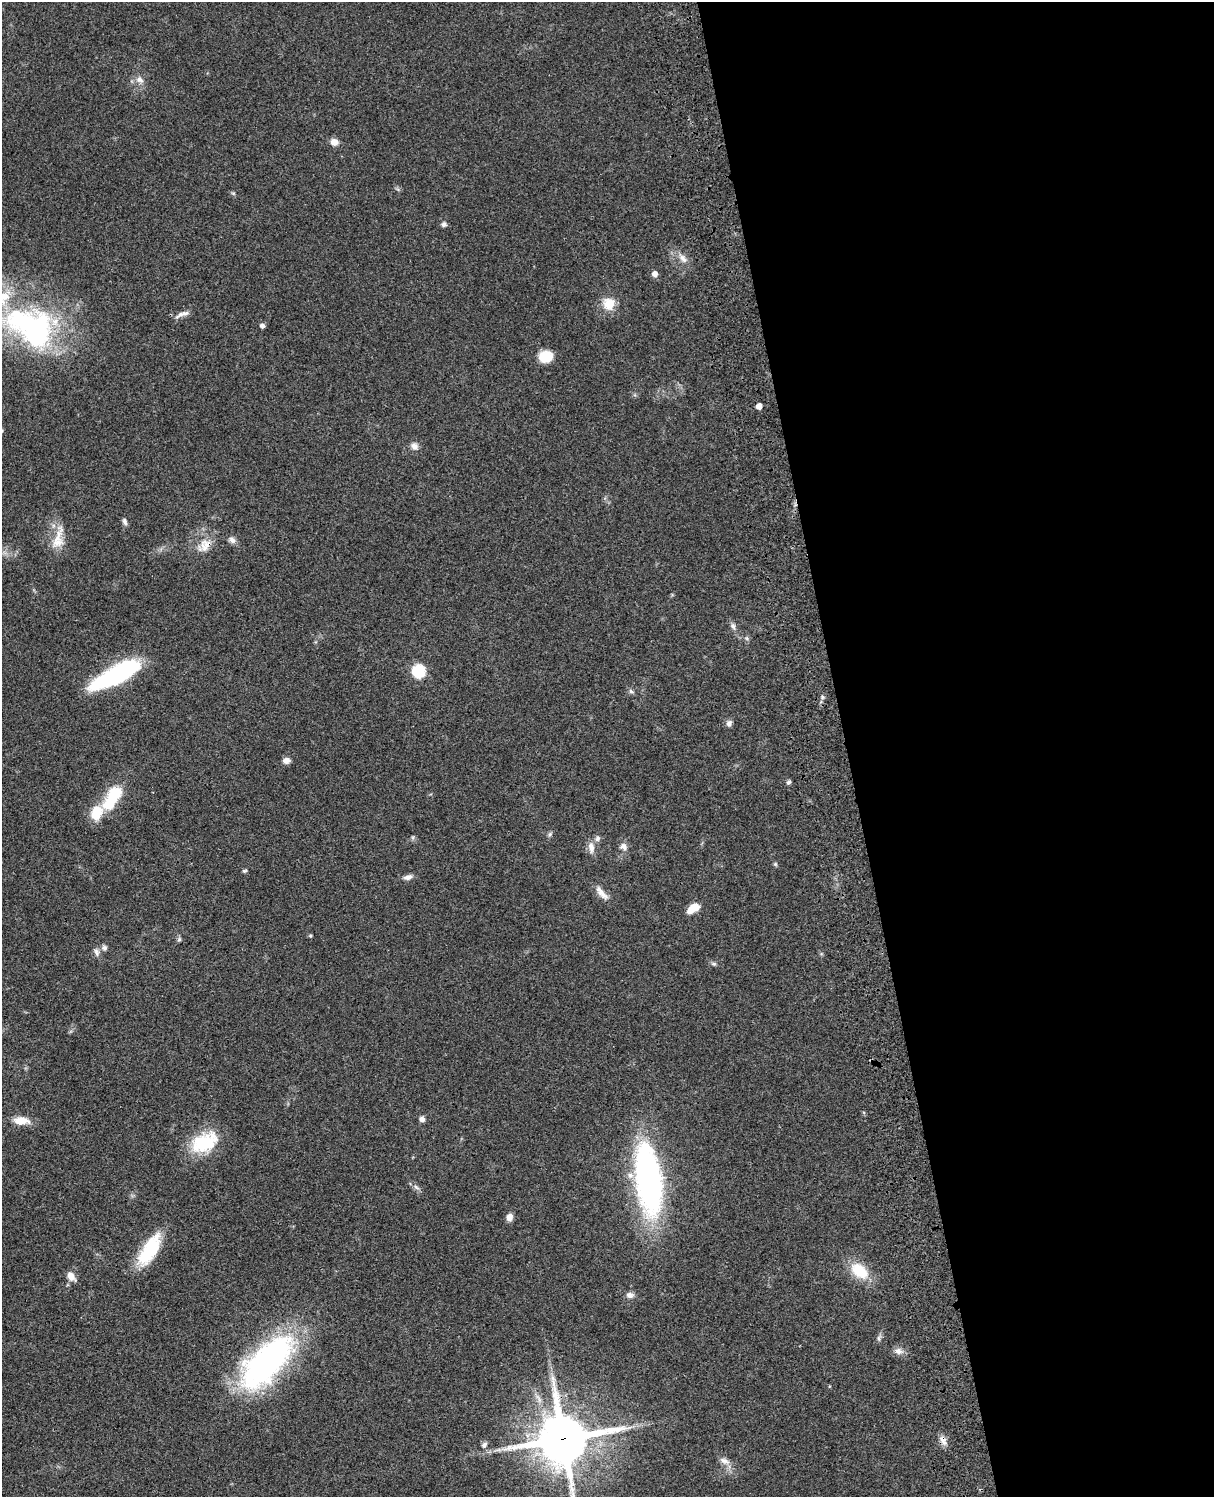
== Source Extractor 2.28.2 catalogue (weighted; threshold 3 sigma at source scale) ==
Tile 8 of 4 x 3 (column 4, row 2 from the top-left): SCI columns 3758-4969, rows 1773-3267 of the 5088 x 4927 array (HDU 1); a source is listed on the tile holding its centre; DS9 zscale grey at full resolution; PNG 1216 x 1499 px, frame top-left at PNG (2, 2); no overlay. Shown black and unused: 30% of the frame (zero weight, under 3 of 4 exposures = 6% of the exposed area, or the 3 px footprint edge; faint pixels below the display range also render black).
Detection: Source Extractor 2.28.2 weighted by HDU 2 'WHT'; one run over the whole footprint, this tile lists its part. Background 0.0795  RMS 0.0058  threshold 0.0262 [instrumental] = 3 sigma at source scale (4.5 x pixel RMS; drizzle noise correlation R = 1.50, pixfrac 1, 0.05/0.05 arcsec/px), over >= 5 px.
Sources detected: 63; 2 inside a brighter object's white glare — not listed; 3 inside a brighter listed object's ellipse — not listed separately; the other 58 listed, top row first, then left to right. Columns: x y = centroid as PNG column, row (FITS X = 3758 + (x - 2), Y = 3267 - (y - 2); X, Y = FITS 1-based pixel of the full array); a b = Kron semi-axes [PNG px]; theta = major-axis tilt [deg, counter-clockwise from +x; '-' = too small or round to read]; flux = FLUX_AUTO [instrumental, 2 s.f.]
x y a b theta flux
139 80 11 8 -25 3.3
334 142 9 7 -16 4.1
233 193 6 4 -18 0.77
444 224 7 6 - 1.5
683 258 15 8 -52 4.2
655 274 6 5 - 3.1
609 304 17 16 - 9.3
182 314 22 6 20 3.3
30 325 79 43 -7 120
262 326 6 5 - 1.7
545 357 16 13 11 9.4
759 406 5 4 - 4.2
414 446 10 9 - 3
125 521 10 6 -69 1.7
58 538 38 13 78 12
232 540 10 8 -46 2.4
204 546 23 15 44 9.2
733 626 8 6 -62 1.8
747 638 6 4 -89 1
419 671 6 6 - 68
116 675 49 14 27 86
631 691 7 5 -31 1.3
822 697 6 5 - 1
729 723 9 7 74 2.1
286 760 9 7 5 2.7
789 782 6 5 - 1.2
112 797 34 15 60 25
550 834 7 4 46 1.1
597 838 9 7 73 1.9
623 846 10 8 -35 2.9
591 847 15 8 -83 4.1
775 864 6 5 - 0.82
244 871 6 4 12 0.86
408 877 11 6 17 2.5
602 893 21 8 -49 5
693 908 13 7 37 8.6
310 935 5 3 - 0.66
179 939 6 5 - 1
104 948 8 8 - 1.8
97 952 11 7 -71 2.2
714 964 8 5 -5 1.2
422 1119 6 5 - 2.6
21 1120 21 10 -3 7.3
204 1142 35 22 28 28
649 1181 67 23 -82 170
416 1187 9 5 -31 1.8
510 1217 8 6 83 3.7
151 1249 39 16 62 28
859 1271 23 14 -39 18
71 1276 13 8 -52 4.4
630 1295 10 7 2 2.5
879 1338 10 5 78 1.5
898 1351 14 8 -14 3.3
267 1362 74 32 47 140
563 1439 16 16 - 3100
943 1440 13 8 -59 3.8
484 1445 8 6 66 2
724 1461 14 7 -18 3.3
Overlapping masked pixels (flux is a lower limit): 4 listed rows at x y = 204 546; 267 1362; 563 1439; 943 1440
Isophote crosses this tile's border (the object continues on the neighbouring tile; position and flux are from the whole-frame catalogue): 1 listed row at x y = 563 1439